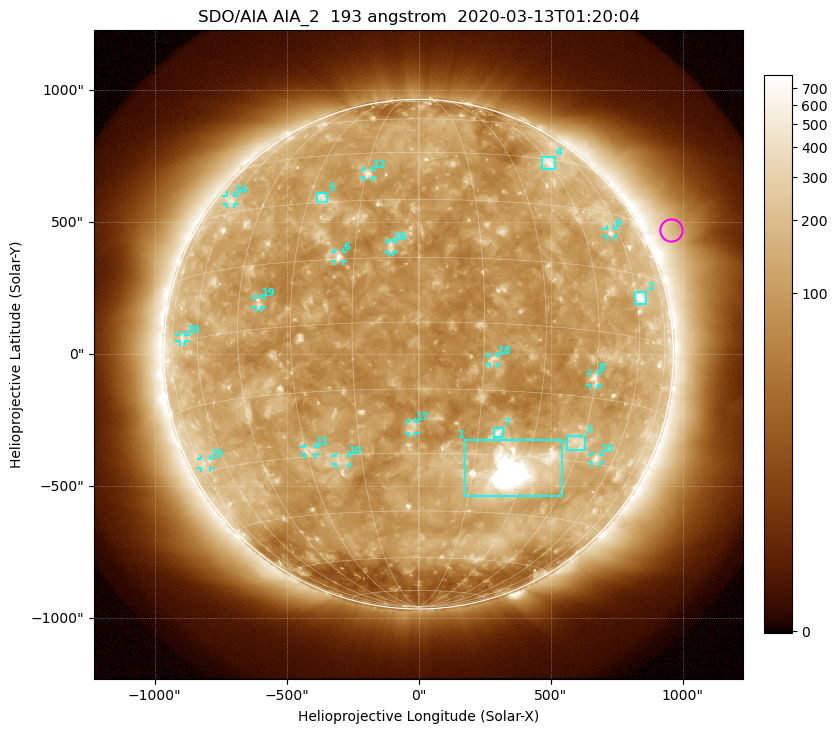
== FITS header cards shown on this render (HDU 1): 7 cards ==
TELESCOP= 'SDO/AIA'
INSTRUME= 'AIA_2'
WAVELNTH=                  193
WAVEUNIT= 'angstrom'
DATE-OBS= '2020-03-13T01:20:04.84'
CTYPE1  = 'HPLN-TAN'
CTYPE2  = 'HPLT-TAN'

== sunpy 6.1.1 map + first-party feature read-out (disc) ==
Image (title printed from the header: SDO/AIA AIA_2  193 angstrom  2020-03-13T01:20:04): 1024 x 1024 px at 2.4 arcsec/px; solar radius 965 arcsec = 402 px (full disc in frame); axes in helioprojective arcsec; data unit not stated in the header (colour bar unlabelled)
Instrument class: DISC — disc imager (sunpy class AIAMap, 193 A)
Bright regions (active regions / flare kernels): reference = the median radial profile (limb darkening/brightening removed); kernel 9 px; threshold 5 sigma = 171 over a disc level ~108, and >= 1.15x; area >= 12 px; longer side >= 10 px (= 24 arcsec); searched inside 0.97 R_sun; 27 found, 20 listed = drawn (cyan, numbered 1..; 14 of them under ~33 arcsec drawn as corner ticks so the feature stays visible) (cap 20 boxes per figure: the strongest are kept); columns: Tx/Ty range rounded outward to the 5 arcsec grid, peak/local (2 s.f.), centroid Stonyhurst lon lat
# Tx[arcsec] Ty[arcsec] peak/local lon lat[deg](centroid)
1 175..545 -540..-325 17 +26 -33
2 820..865 190..235 8.4 +62 +9
3 565..630 -365..-310 3.6 +43 -26
4 465..515 700..750 4.4 +45 +44
5 -390..-345 575..610 3.8 -26 +31
6 -320..-285 350..390 6.1 -19 +16
7 285..320 -315..-280 5.1 +20 -25
8 650..680 -120..-75 4.8 +45 -11
9 710..740 445..475 4.1 +56 +24
10 -315..-265 -420..-385 3.4 -21 -31
11 -435..-390 -380..-350 3.3 -29 -28
12 -210..-175 670..695 4 -14 +38
13 655..690 -410..-380 3.8 +52 -29
14 -730..-695 565..600 2.8 -63 +34
15 -825..-790 -430..-395 2.6 -71 -28
16 -115..-95 385..425 3.5 -6 +18
17 -35..-10 -300..-255 3.6 -1 -24
18 265..300 -35..-5 3.7 +17 -8
19 -620..-595 175..210 3.4 -39 +6
20 -905..-880 45..75 2.8 -67 +1
Off-limb structures (1.02-1.3 R_sun): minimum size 162 px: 4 found; the strongest spans PA ~270..315 deg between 1.02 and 1.3 R_sun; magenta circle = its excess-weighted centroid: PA ~295 deg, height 1.1 R_sun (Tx ~955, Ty ~470 arcsec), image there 2.4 x the reference